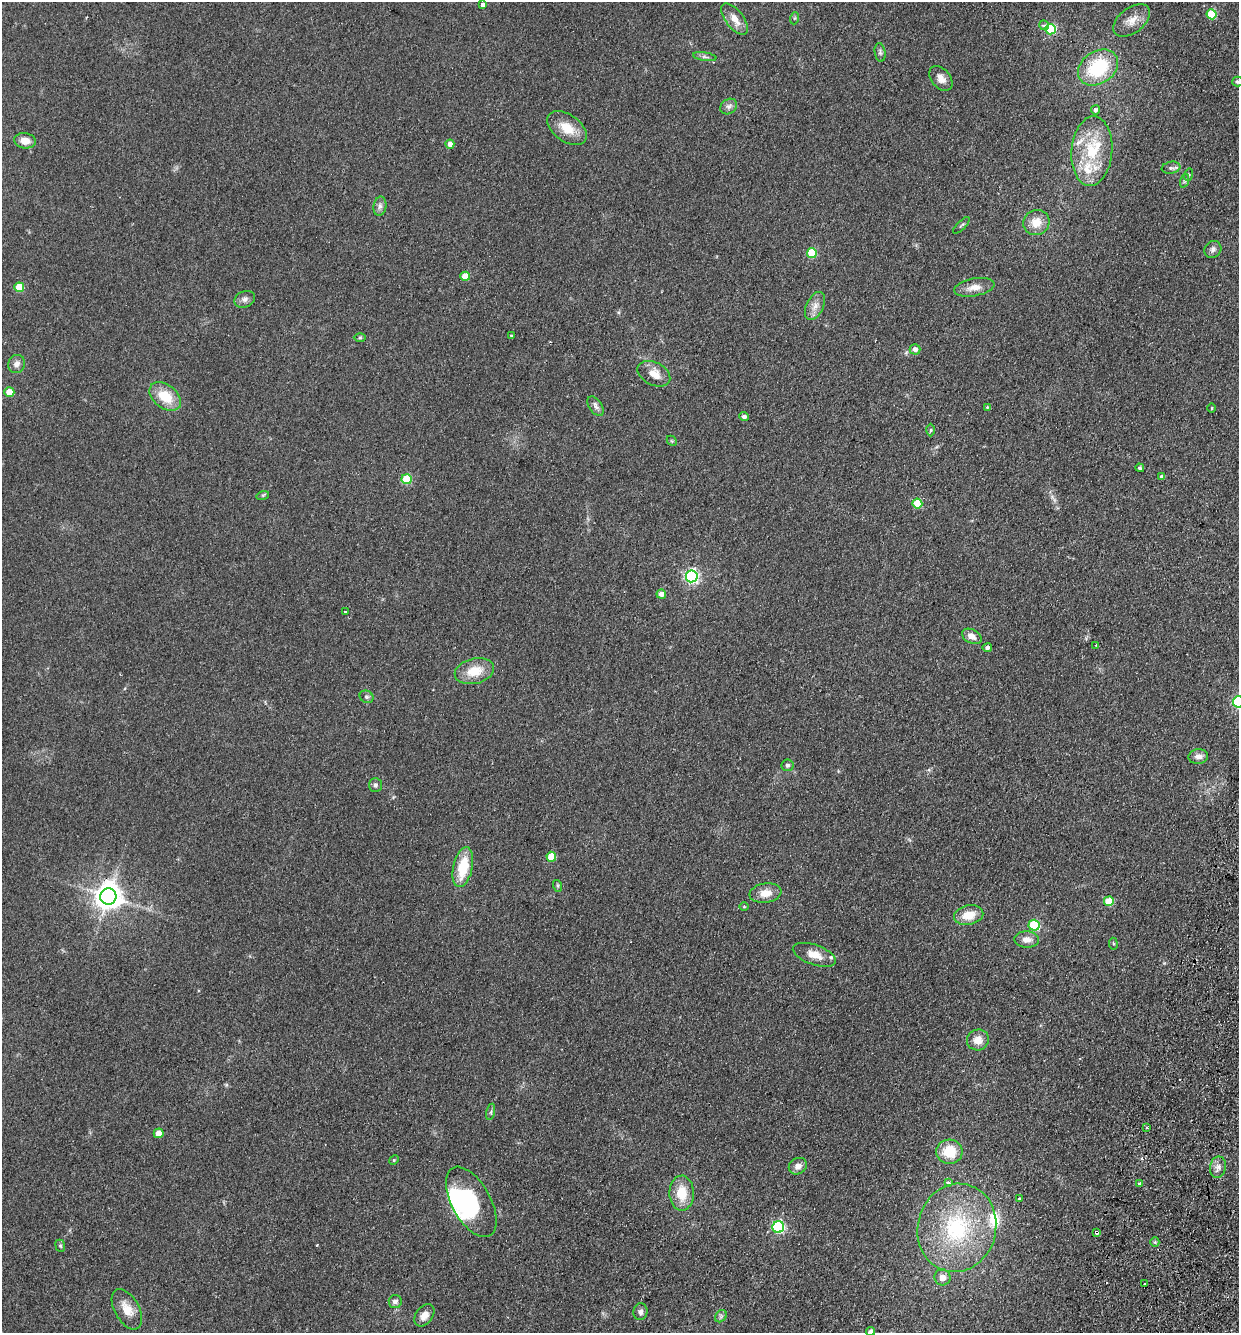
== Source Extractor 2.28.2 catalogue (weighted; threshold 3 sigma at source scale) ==
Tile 6 of 4 x 4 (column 2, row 2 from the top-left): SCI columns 1554-2790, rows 2685-4015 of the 5452 x 5368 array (HDU 1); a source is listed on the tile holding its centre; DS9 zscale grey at full resolution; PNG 1241 x 1335 px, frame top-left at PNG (2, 2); each listed source drawn as its Kron ellipse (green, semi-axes under 4 px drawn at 4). Shown black and unused: <1% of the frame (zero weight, under 2 of 3 exposures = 3% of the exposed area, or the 3 px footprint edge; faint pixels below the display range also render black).
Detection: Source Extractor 2.28.2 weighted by HDU 2 'WHT'; one run over the whole footprint, this tile lists its part. Background 0.15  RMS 0.011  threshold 0.0505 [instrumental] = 3 sigma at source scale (4.5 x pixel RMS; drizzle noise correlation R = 1.50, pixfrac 1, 0.05/0.05 arcsec/px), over >= 5 px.
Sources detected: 106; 2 inside a brighter object's white glare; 1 cosmic-ray / hot-pixel residue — neither listed nor drawn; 4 inside a brighter listed object's ellipse — not listed separately; the other 99 listed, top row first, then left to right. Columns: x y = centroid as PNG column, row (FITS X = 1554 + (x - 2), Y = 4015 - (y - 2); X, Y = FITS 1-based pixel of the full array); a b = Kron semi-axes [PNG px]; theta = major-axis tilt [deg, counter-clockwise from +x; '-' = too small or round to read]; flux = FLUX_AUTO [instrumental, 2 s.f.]
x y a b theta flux
483 5 4 4 - 5.2
1212 14 5 5 - 53
795 18 6 4 71 1.6
735 19 18 8 -53 13
1132 20 21 12 38 13
1044 25 5 4 - 3.2
1050 29 5 5 - 92
880 52 9 5 -82 2.7
705 57 12 4 -9 3.1
1098 68 21 16 34 70
941 78 14 9 -50 8.5
1237 82 5 5 - 1.9
729 106 9 7 36 4
1095 110 4 4 - 3.1
567 128 22 13 -35 21
25 141 11 7 -9 9.3
450 144 4 4 - 10
1092 151 35 20 86 55
1171 168 9 6 9 3.3
1188 175 6 4 72 1.6
1184 181 7 4 71 2.2
380 206 10 6 80 4
1036 222 13 12 - 15
961 225 11 3 45 1.6
1213 249 9 8 - 3.8
812 253 5 5 - 55
465 276 4 4 - 21
19 287 5 5 - 38
974 287 20 9 10 11
245 299 10 8 24 4.4
815 306 15 8 64 8.4
511 336 4 2 - 0.93
360 337 6 4 0 1.6
915 349 5 5 - 5.6
17 364 9 8 - 6
654 374 17 11 -27 13
9 392 5 4 - 22
165 396 18 12 -37 28
596 406 11 6 -57 4.8
987 407 3 3 - 0.98
1212 408 5 3 - 0.95
744 416 5 4 - 3.4
931 430 6 4 89 1.6
672 441 6 4 -44 1.2
1140 468 4 4 - 1.5
1162 477 4 4 - 3.6
407 479 5 5 - 57
263 495 6 4 18 1.4
917 503 5 5 - 40
692 576 6 6 - 220
661 594 5 4 - 7.7
345 612 3 3 - 6
972 636 10 6 -28 6.7
1096 645 3 2 - 0.69
987 648 4 4 - 3.1
474 671 20 12 14 23
367 697 7 5 -30 2.5
1238 702 5 5 - 130
1198 756 10 7 7 6.2
788 765 6 6 - 2.5
375 785 7 6 - 2.7
551 857 5 5 - 31
463 867 20 9 77 36
558 886 6 4 -72 1.4
765 893 16 9 8 13
108 896 8 8 - 1300
1109 901 5 5 - 34
744 906 5 3 - 0.91
969 915 15 9 12 19
1034 925 5 5 - 64
1027 939 12 8 -3 7.5
1113 944 6 3 -81 1.3
814 955 22 10 -19 14
978 1040 11 10 - 11
491 1112 8 3 77 1.7
1147 1128 4 3 - 1.7
159 1133 5 4 - 18
949 1152 13 12 - 30
394 1160 5 4 - 1.3
798 1166 9 8 - 6.7
1218 1167 11 8 79 5.8
948 1183 3 3 - 4.4
1139 1184 3 3 - 3.8
682 1193 17 12 -89 25
1020 1199 4 3 - 4
471 1202 39 19 -61 77
778 1227 6 5 - 140
957 1228 44 39 75 110
1097 1232 4 3 - 4.8
1155 1242 5 4 - 1.5
60 1246 6 4 -67 1.8
942 1277 8 8 - 7.7
1145 1284 3 2 - 1.9
395 1301 6 6 - 4.5
127 1309 22 12 -61 16
640 1312 8 7 - 4.1
424 1315 12 8 53 9.1
721 1316 7 5 46 2.4
870 1331 4 4 - 4.6
Overlapping masked pixels (flux is a lower limit): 2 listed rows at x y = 108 896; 1097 1232
Isophote crosses this tile's border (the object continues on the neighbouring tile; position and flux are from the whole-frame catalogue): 3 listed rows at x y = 1237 82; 1238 702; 870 1331